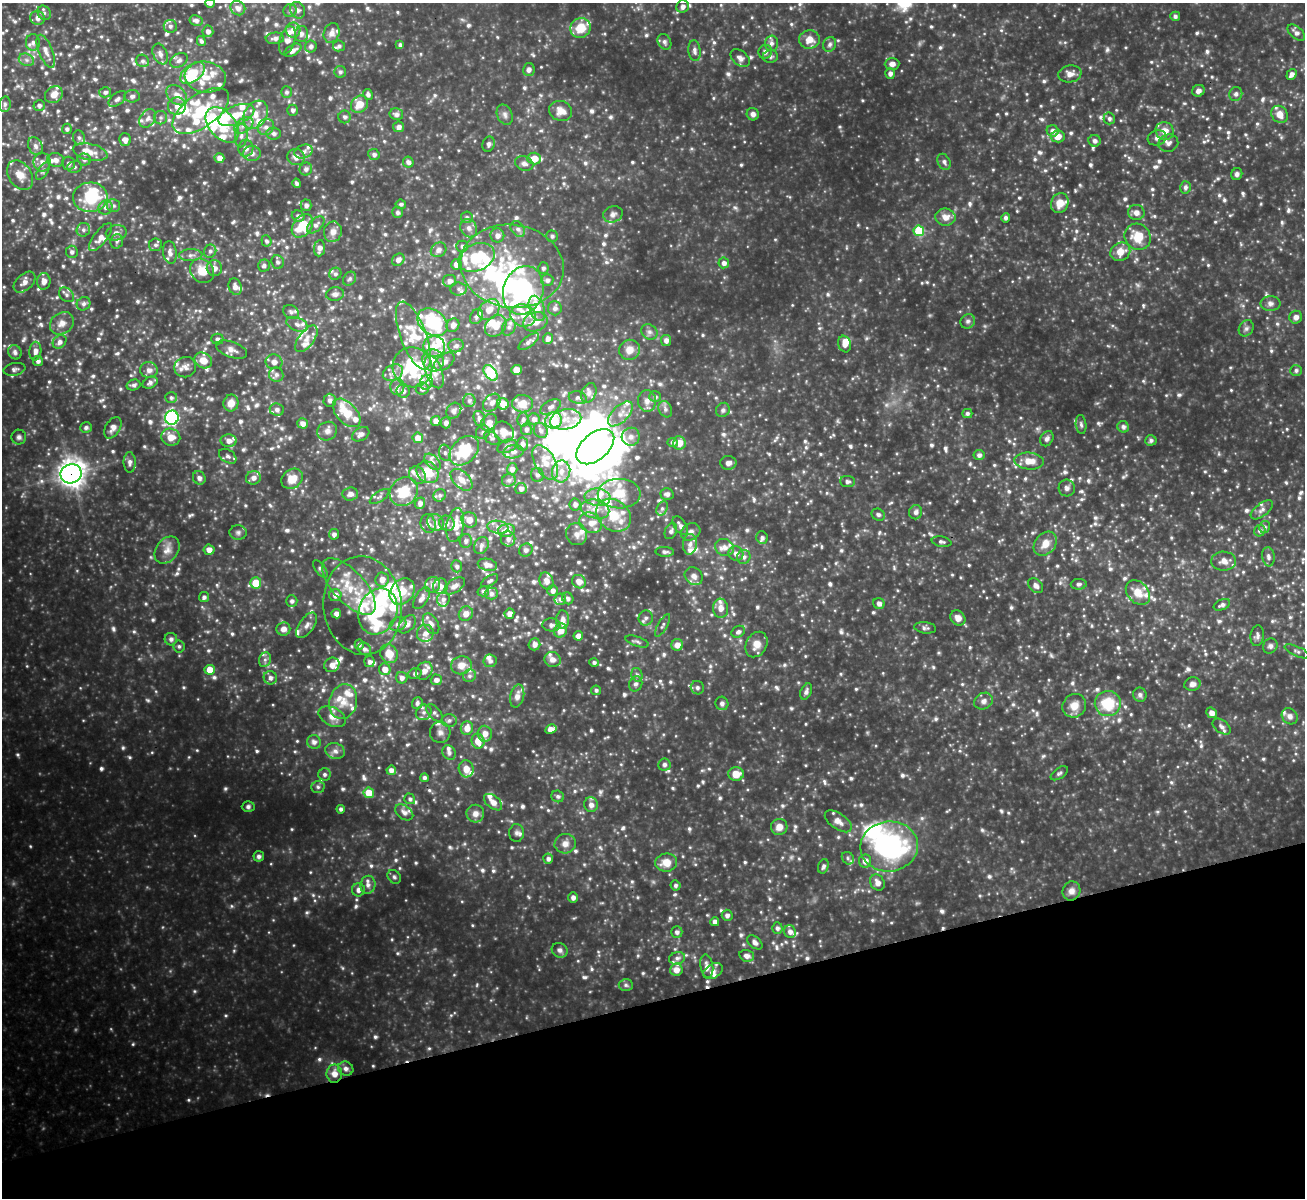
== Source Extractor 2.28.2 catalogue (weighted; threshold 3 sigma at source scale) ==
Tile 14 of 4 x 4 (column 2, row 4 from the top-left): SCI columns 1305-2607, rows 147-1342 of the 5214 x 5201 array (HDU 1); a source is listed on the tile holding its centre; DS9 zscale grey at full resolution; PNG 1307 x 1200 px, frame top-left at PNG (2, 3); each listed source drawn as its Kron ellipse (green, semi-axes under 4 px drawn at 4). Shown black and unused: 16% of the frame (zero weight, under 3 of 4 exposures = <1% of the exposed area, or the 3 px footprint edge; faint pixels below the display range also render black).
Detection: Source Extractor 2.28.2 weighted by HDU 2 'WHT'; one run over the whole footprint, this tile lists its part. Background 0.353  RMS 0.038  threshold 0.169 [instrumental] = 3 sigma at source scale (4.5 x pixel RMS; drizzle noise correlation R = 1.50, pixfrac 1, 0.05/0.05 arcsec/px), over >= 5 px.
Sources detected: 1349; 2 too faint to see at this stretch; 16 inside a brighter object's white glare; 2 cosmic-ray / hot-pixel residue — neither listed nor drawn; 169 inside a brighter listed object's ellipse — not listed separately; of the other 1160, all 500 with FLUX_AUTO >= 9.51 (the completeness limit of this list) listed and drawn (660 fainter detections not listed), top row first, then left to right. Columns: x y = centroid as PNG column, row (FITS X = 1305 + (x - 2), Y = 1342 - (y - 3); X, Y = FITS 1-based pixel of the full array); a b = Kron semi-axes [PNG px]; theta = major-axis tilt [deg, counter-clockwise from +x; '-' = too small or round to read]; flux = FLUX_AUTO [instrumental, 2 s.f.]
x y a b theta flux
210 3 5 3 - 9.5
683 6 6 6 - 19
238 8 8 7 - 22
298 10 9 7 -58 15
290 11 7 6 - 11
44 13 8 6 -58 12
1175 16 5 4 - 11
37 18 7 7 - 23
196 21 7 5 -10 15
170 26 6 6 - 14
581 28 10 9 - 81
293 30 7 7 - 30
208 31 6 5 - 16
332 33 10 7 70 26
1296 33 10 6 -41 16
301 34 8 6 81 16
275 38 9 5 3 16
287 40 14 7 73 30
809 40 10 9 - 41
201 41 5 4 - 9.6
33 42 8 7 - 17
664 42 8 6 -60 13
771 43 7 6 - 16
830 44 7 6 - 13
400 45 4 4 - 9.7
339 46 6 5 - 9.9
311 47 6 6 - 13
293 50 9 5 31 21
46 51 17 7 -68 28
694 51 10 6 -83 16
765 52 7 6 - 15
160 54 11 7 -67 19
770 57 7 6 - 11
740 58 11 7 -40 19
26 60 8 6 -21 13
179 60 9 6 32 16
143 61 7 6 - 11
892 64 7 6 - 18
529 69 6 5 - 13
340 72 6 5 - 9.8
192 73 14 8 38 140
890 73 5 4 - 16
1070 74 11 8 9 27
1291 74 6 4 57 17
205 77 21 15 -8 82
1198 91 6 5 - 16
105 92 6 5 - 11
286 92 6 5 - 9.7
1236 94 7 6 - 13
54 95 9 8 - 34
177 95 12 8 -43 34
368 95 6 4 -60 13
132 96 7 6 - 12
117 99 10 5 40 13
5 104 8 6 76 9.8
359 104 9 7 47 59
39 106 5 5 - 12
177 106 9 8 - 26
293 110 5 5 - 11
201 111 32 16 35 190
561 111 12 10 -22 41
396 114 7 6 - 16
753 114 6 6 - 14
1280 114 9 7 -49 36
236 115 19 9 21 72
255 115 15 11 59 52
505 115 10 7 -65 16
345 117 6 6 - 12
148 118 10 7 53 18
161 118 6 6 - 9.7
1109 118 6 5 - 10
222 125 20 13 -49 160
244 125 11 6 35 23
266 127 8 7 - 21
399 127 5 5 - 17
67 129 5 5 - 10
1053 131 6 5 - 22
1165 131 9 8 - 43
274 133 7 6 - 14
241 136 12 6 85 21
1058 136 7 6 - 38
79 138 7 6 - 11
1157 138 9 7 16 19
125 140 6 5 - 20
1095 141 6 6 - 15
1168 143 10 8 18 19
489 144 8 6 69 11
35 146 9 7 -65 17
246 148 8 7 - 21
90 152 17 8 -13 39
304 152 9 6 19 17
252 154 8 7 - 18
374 155 6 5 - 12
296 157 9 8 - 26
219 158 5 5 - 25
534 159 7 6 - 53
56 160 8 7 - 21
84 160 7 6 - 12
42 162 9 8 - 20
408 162 5 5 - 14
944 162 8 6 -64 12
69 163 6 6 - 14
524 164 9 7 -20 17
74 167 7 5 14 11
306 169 6 6 - 14
43 171 10 5 57 9.5
1237 174 6 5 - 11
20 175 16 11 -56 47
297 183 5 4 - 11
1185 187 6 5 - 12
90 197 17 15 4 180
1060 203 10 8 66 47
401 204 5 5 - 9.7
306 205 6 5 - 14
113 206 6 6 - 9.7
105 207 7 7 - 16
397 212 5 5 - 11
1136 212 8 7 - 24
613 214 10 8 20 17
298 216 6 5 - 15
467 217 6 5 - 9.6
945 217 10 8 -6 34
1006 218 5 4 - 11
316 225 10 6 44 17
302 226 13 9 53 120
469 228 9 8 - 20
518 229 9 6 -50 15
83 230 7 6 - 13
919 231 5 5 - 160
333 232 10 9 - 25
116 233 10 7 11 18
497 235 7 7 - 21
552 236 6 6 - 11
100 237 17 6 53 26
1138 237 14 12 -48 80
117 241 7 6 - 11
266 241 6 5 - 10
155 245 6 6 - 9.9
462 246 6 5 - 12
319 248 8 5 83 21
439 250 8 7 - 17
210 251 7 6 - 13
72 252 6 6 - 12
170 252 11 6 -83 18
1120 252 10 9 - 47
191 255 12 6 2 16
476 257 19 13 23 190
398 260 7 5 44 20
278 262 7 6 - 12
724 263 5 5 - 16
456 264 5 5 - 35
264 266 6 6 - 12
512 266 52 41 -7 450
214 268 8 7 - 27
543 268 6 5 - 10
202 271 13 11 -50 74
335 274 6 5 - 9.7
350 279 7 6 - 9.8
547 280 6 6 - 15
44 281 8 6 85 24
450 281 6 6 - 15
24 282 13 8 43 27
235 287 8 6 -70 20
458 289 8 6 -5 12
523 290 25 20 71 630
335 294 9 6 7 14
66 295 8 6 -41 12
1270 303 10 7 0 16
84 304 7 6 - 11
537 308 13 7 -72 59
555 308 7 7 - 14
489 310 12 9 43 48
291 312 8 6 -33 13
523 315 13 11 -17 51
476 317 8 6 60 12
1296 317 6 6 - 20
968 321 7 6 - 11
432 322 16 12 -36 220
535 322 12 9 19 42
62 323 13 10 36 29
297 324 11 6 -21 19
453 325 7 6 - 19
496 326 12 9 46 45
509 327 8 6 63 13
1246 328 8 7 - 12
649 332 9 7 -34 13
413 336 36 13 -69 110
548 338 5 5 - 18
217 339 6 5 - 11
306 339 15 7 54 31
666 340 5 5 - 18
60 342 7 6 - 16
529 342 12 5 38 12
845 344 8 6 -73 29
434 346 11 10 - 57
456 346 8 6 16 15
231 349 16 7 -20 25
629 350 10 10 - 37
35 351 9 6 86 21
15 352 7 6 - 13
203 360 9 7 -29 49
433 360 11 10 - 40
38 361 5 5 - 14
274 362 8 7 - 22
444 362 11 7 38 22
185 367 11 10 - 21
412 367 20 19 - 330
14 369 11 6 12 13
149 370 9 8 - 20
517 370 5 5 - 40
1296 370 6 5 - 9.8
434 372 17 8 -70 35
393 373 11 7 27 24
491 373 9 5 -53 190
276 375 7 7 - 13
426 382 7 6 - 12
150 383 8 5 29 13
133 385 7 5 16 11
397 387 8 7 - 16
422 388 6 6 - 16
403 391 7 6 - 20
589 393 10 7 64 16
655 397 6 5 - 9.8
171 398 6 5 - 10
578 398 9 6 -14 11
330 400 6 6 - 11
469 401 6 6 - 10
647 401 11 9 -87 21
231 403 8 7 - 37
492 403 10 7 47 20
503 404 6 5 - 42
522 404 10 8 -1 53
551 407 11 6 29 17
277 409 7 6 - 15
665 409 8 6 -63 14
723 410 7 6 - 12
454 411 8 6 53 13
347 413 17 10 -47 76
967 413 5 4 - 11
620 414 15 8 45 36
172 418 7 6 - 600
479 419 8 5 -73 11
523 419 7 5 80 11
534 419 6 5 - 15
566 419 16 10 12 47
554 420 8 8 - 160
436 421 5 5 - 26
489 422 9 7 45 21
303 423 5 5 - 22
446 423 5 5 - 15
1081 424 9 5 -83 10
1123 427 6 5 - 13
86 428 6 5 - 11
113 428 12 7 59 25
526 429 6 5 - 12
541 430 8 6 -62 14
327 431 10 9 - 19
483 432 7 6 - 11
504 432 11 9 -49 37
361 434 9 6 32 16
19 437 7 7 - 12
171 437 9 8 - 41
631 437 9 9 - 20
418 438 5 5 - 36
492 438 8 5 -32 10
1047 439 8 6 56 12
1151 440 6 5 - 11
229 441 8 6 -3 21
673 442 5 4 - 11
679 443 7 6 - 37
522 444 6 6 - 17
507 446 10 6 22 13
595 447 22 13 40 1200
464 451 17 12 46 160
513 452 10 6 9 20
445 453 8 6 -76 12
979 455 5 5 - 13
228 456 9 6 -33 13
1029 461 15 8 -5 46
130 462 10 6 -89 17
433 462 10 6 -46 16
545 462 19 10 -61 63
728 463 8 7 - 16
512 469 5 5 - 18
561 471 11 9 79 38
428 472 12 10 -43 84
71 474 10 9 - 3900
417 475 9 7 -52 20
537 475 7 6 - 15
199 478 7 6 - 14
253 478 7 6 - 18
292 479 11 9 35 51
461 480 13 8 -44 31
509 480 7 6 - 12
848 481 7 5 -5 11
1067 488 8 8 - 13
521 489 5 5 - 18
404 491 15 13 45 120
350 494 8 6 3 19
619 494 21 15 0 97
667 494 6 6 - 13
440 495 6 6 - 11
379 497 11 5 34 10
597 497 13 8 -6 41
420 503 6 5 - 17
575 504 6 5 - 16
662 508 7 5 63 10
595 509 14 9 -14 45
1262 510 13 6 37 18
916 512 7 6 - 12
614 515 19 15 -37 100
878 515 7 6 - 9.9
469 520 8 7 - 34
435 522 9 8 - 19
447 523 8 7 - 15
591 523 12 9 -31 35
428 524 9 7 -74 21
455 525 17 8 80 75
680 525 10 6 -54 20
498 527 10 6 -7 19
1264 527 6 5 - 11
506 530 8 6 10 36
671 531 8 5 64 13
1260 531 6 5 - 11
238 532 8 7 - 13
691 532 10 8 29 18
334 534 5 5 - 14
576 534 11 10 - 25
762 538 7 5 -73 10
508 539 7 7 - 19
466 541 7 6 - 12
941 542 10 5 -10 10
690 544 10 7 84 19
1045 544 13 10 50 44
481 545 9 7 59 15
724 547 9 8 - 22
167 550 15 11 54 34
209 550 5 5 - 25
526 550 7 6 - 12
665 552 9 5 -2 10
736 553 8 7 - 20
744 557 7 6 - 16
1268 557 9 6 -83 14
1224 561 12 9 -2 29
487 565 9 6 -11 25
457 566 6 5 - 11
320 569 10 5 -53 10
694 576 10 8 -46 20
382 579 7 6 - 29
490 581 9 5 31 10
546 581 9 6 -71 22
579 582 7 6 - 32
256 583 5 5 - 81
1079 584 8 5 3 11
433 585 8 7 - 21
349 586 35 16 -47 150
440 586 8 7 - 23
454 586 12 6 33 25
1036 586 8 6 -43 17
402 591 14 11 52 80
483 591 5 5 - 10
553 591 5 5 - 15
491 593 6 6 - 15
1138 593 14 10 -47 60
335 595 6 6 - 23
204 597 5 5 - 12
422 598 12 6 59 20
568 598 6 5 - 12
443 599 7 6 - 15
560 599 6 6 - 12
292 601 6 5 - 11
879 603 6 5 - 18
363 605 49 39 -84 290
1222 605 9 5 23 14
721 608 9 7 -85 35
378 611 23 19 67 140
336 614 5 5 - 19
466 614 7 6 - 29
509 614 5 5 - 23
646 618 7 7 - 14
958 618 8 6 -44 28
562 620 9 6 87 22
398 624 8 6 25 17
407 624 10 7 48 20
431 624 11 7 -60 22
306 625 14 7 56 23
551 625 9 6 -4 14
663 625 13 4 61 11
925 628 11 5 -7 11
283 629 7 6 - 23
561 630 7 6 - 42
738 632 7 5 30 13
425 633 8 8 - 24
578 636 5 5 - 24
1257 636 10 6 82 13
171 639 6 6 - 14
637 642 12 5 -18 11
359 644 5 4 - 9.6
534 644 6 5 - 18
756 644 13 10 62 39
677 645 6 5 - 32
179 646 6 5 - 9.5
1270 646 8 7 - 12
365 649 7 5 -41 13
1297 651 13 5 -23 11
389 654 10 8 -57 59
553 659 8 7 - 21
265 660 7 6 - 12
490 661 6 6 - 14
369 662 5 5 - 13
594 662 4 4 - 10
332 665 8 7 - 23
461 665 10 9 - 35
385 669 6 6 - 32
210 670 5 5 - 63
424 671 9 7 60 28
415 674 7 5 19 9.9
637 675 7 5 -73 11
469 676 6 6 - 11
270 678 7 6 - 15
402 678 6 5 - 17
436 680 5 5 - 18
636 684 7 6 - 13
1192 684 8 6 15 18
697 688 7 6 - 10
596 690 5 5 - 9.8
806 691 8 5 67 13
1140 695 7 6 - 12
517 696 12 7 77 24
343 701 18 13 75 65
984 701 10 8 32 18
417 703 6 5 - 12
722 703 7 6 - 12
1108 703 13 12 - 130
1074 706 12 11 - 44
424 712 8 7 - 16
435 713 10 6 -49 12
1211 713 5 5 - 21
1290 716 9 7 -45 18
332 717 14 9 -28 32
449 720 7 6 - 13
1222 727 10 6 -38 16
467 728 7 6 - 40
551 729 6 4 28 32
440 732 10 10 - 21
485 734 8 7 - 29
478 741 7 6 - 51
314 742 7 6 - 16
335 751 10 8 -19 19
449 753 7 6 - 14
664 765 6 6 - 11
466 769 8 7 - 42
391 770 5 4 - 20
1059 773 10 5 35 9.7
324 774 6 6 - 11
736 774 8 7 - 49
424 778 4 4 - 12
318 787 7 5 -2 9.6
369 793 5 5 - 67
558 796 6 6 - 10
410 799 5 5 - 9.7
493 802 10 6 -39 28
591 805 7 7 - 22
248 807 6 5 - 9.8
341 809 4 4 - 11
404 812 10 6 -36 18
475 814 9 9 - 23
838 821 15 8 -34 30
779 827 8 8 - 31
516 833 9 7 -88 14
565 844 11 10 - 27
889 846 29 25 7 600
259 856 5 5 - 14
848 858 7 5 -50 11
548 859 5 5 - 14
865 861 6 6 - 26
666 863 11 9 6 49
823 866 7 5 72 11
394 877 7 6 - 9.8
877 883 8 6 -57 24
368 885 9 7 81 18
676 885 5 5 - 9.7
358 890 6 6 - 20
1071 891 9 9 - 24
573 897 5 4 - 16
727 915 5 5 - 15
715 922 4 4 - 18
777 928 5 5 - 13
790 931 7 6 - 17
677 932 6 5 - 13
755 942 9 5 -39 16
560 950 8 7 - 15
747 956 7 5 -16 19
677 958 8 6 18 14
707 966 12 6 -81 24
676 970 6 6 - 30
713 971 10 7 30 20
626 985 7 6 - 9.5
346 1069 8 6 -28 18
334 1074 9 8 - 37
Overlapping masked pixels (flux is a lower limit): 1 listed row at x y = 71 474
Isophote crosses this tile's border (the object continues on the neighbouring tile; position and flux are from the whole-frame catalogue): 1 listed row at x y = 210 3